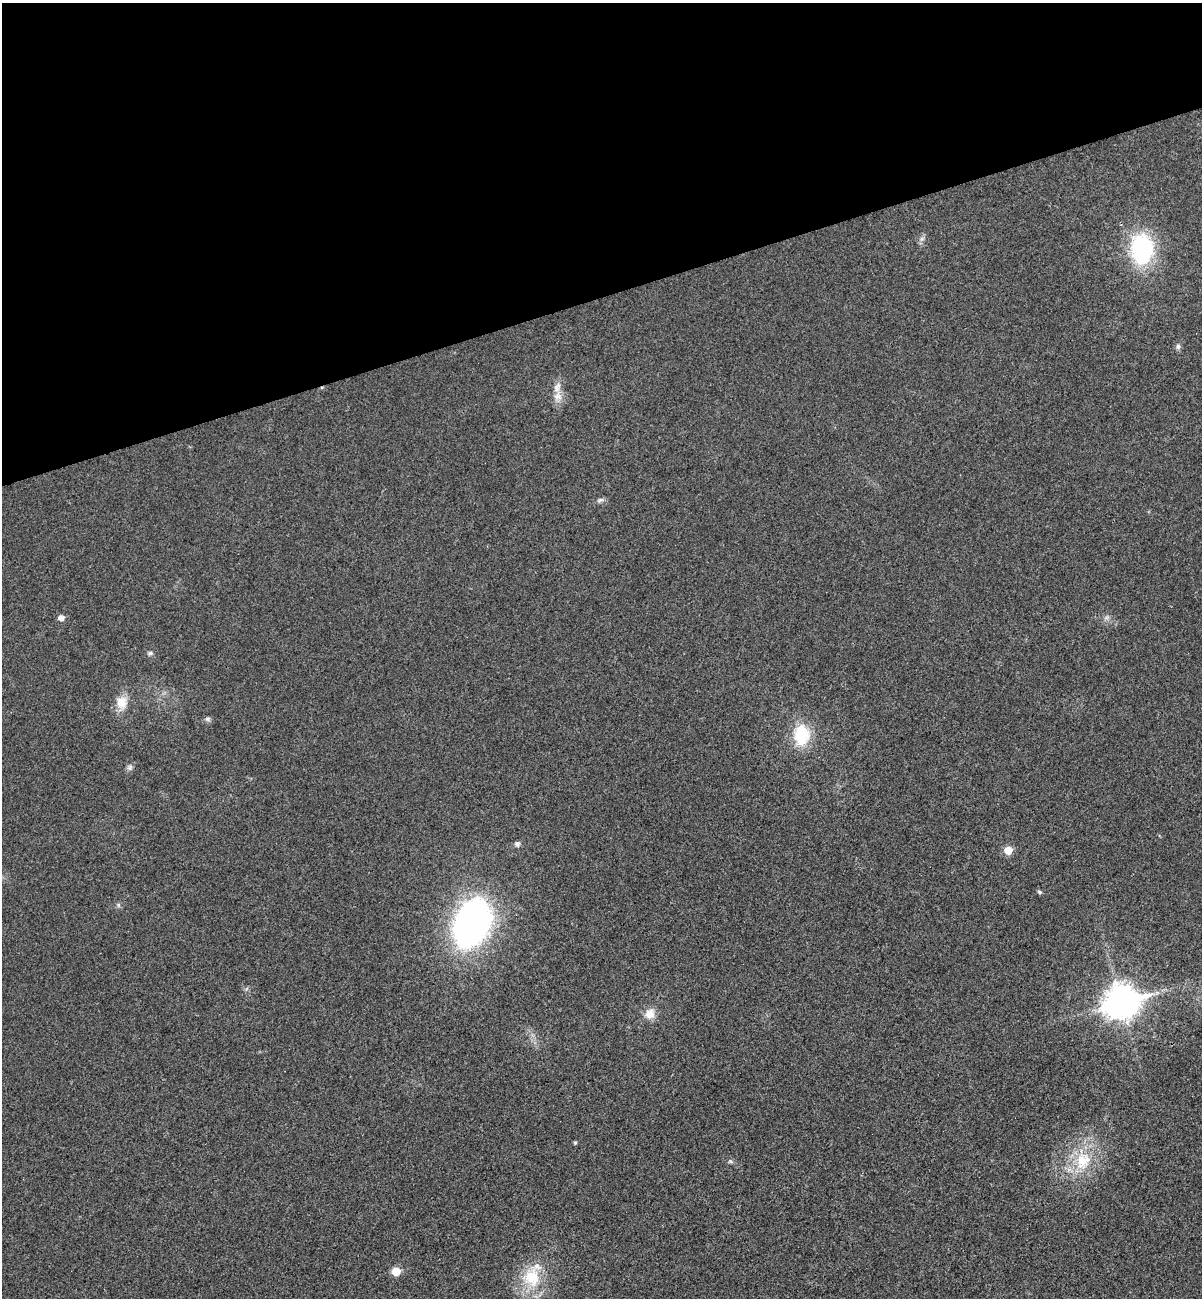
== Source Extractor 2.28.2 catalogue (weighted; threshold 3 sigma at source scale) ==
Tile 3 of 4 x 4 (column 3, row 1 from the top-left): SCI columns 2564-3763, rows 3945-5240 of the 5253 x 5299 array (HDU 1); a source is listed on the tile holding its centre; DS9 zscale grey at full resolution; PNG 1204 x 1300 px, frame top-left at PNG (2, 3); no overlay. Shown black and unused: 23% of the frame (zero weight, under 3 of 4 exposures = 6% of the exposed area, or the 3 px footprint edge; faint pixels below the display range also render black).
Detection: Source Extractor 2.28.2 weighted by HDU 2 'WHT'; one run over the whole footprint, this tile lists its part. Background 0.0197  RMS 0.0064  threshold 0.0286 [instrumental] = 3 sigma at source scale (4.5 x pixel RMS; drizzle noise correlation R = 1.50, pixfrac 1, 0.05/0.05 arcsec/px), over >= 5 px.
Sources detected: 24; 1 inside a brighter listed object's ellipse — not listed separately; the other 23 listed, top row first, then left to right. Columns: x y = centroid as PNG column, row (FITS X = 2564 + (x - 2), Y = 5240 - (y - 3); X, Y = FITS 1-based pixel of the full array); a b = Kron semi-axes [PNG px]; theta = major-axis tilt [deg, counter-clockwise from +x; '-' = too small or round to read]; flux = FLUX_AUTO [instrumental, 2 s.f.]
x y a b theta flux
922 239 7 6 - 1.8
1142 249 31 23 -87 67
1178 347 8 6 88 1.7
557 396 14 11 81 6
600 500 10 5 18 1.8
61 617 6 5 - 3.8
1106 618 7 4 19 1.4
150 653 7 5 1 1.3
122 703 17 15 -84 8.9
208 719 8 6 -14 1.5
801 735 19 14 87 31
130 767 9 7 59 1.9
517 844 8 7 - 1.8
1008 850 5 5 - 13
1040 892 7 4 -27 0.97
118 905 7 4 -89 1.1
472 923 28 18 66 390
1121 1002 13 10 18 1100
650 1014 14 12 60 7.2
575 1143 4 3 - 1
1083 1161 28 23 68 27
396 1271 5 5 - 16
532 1277 31 26 87 27
Unlisted compact peaks at least as high as the median listed source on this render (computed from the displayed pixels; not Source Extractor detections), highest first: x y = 730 1161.